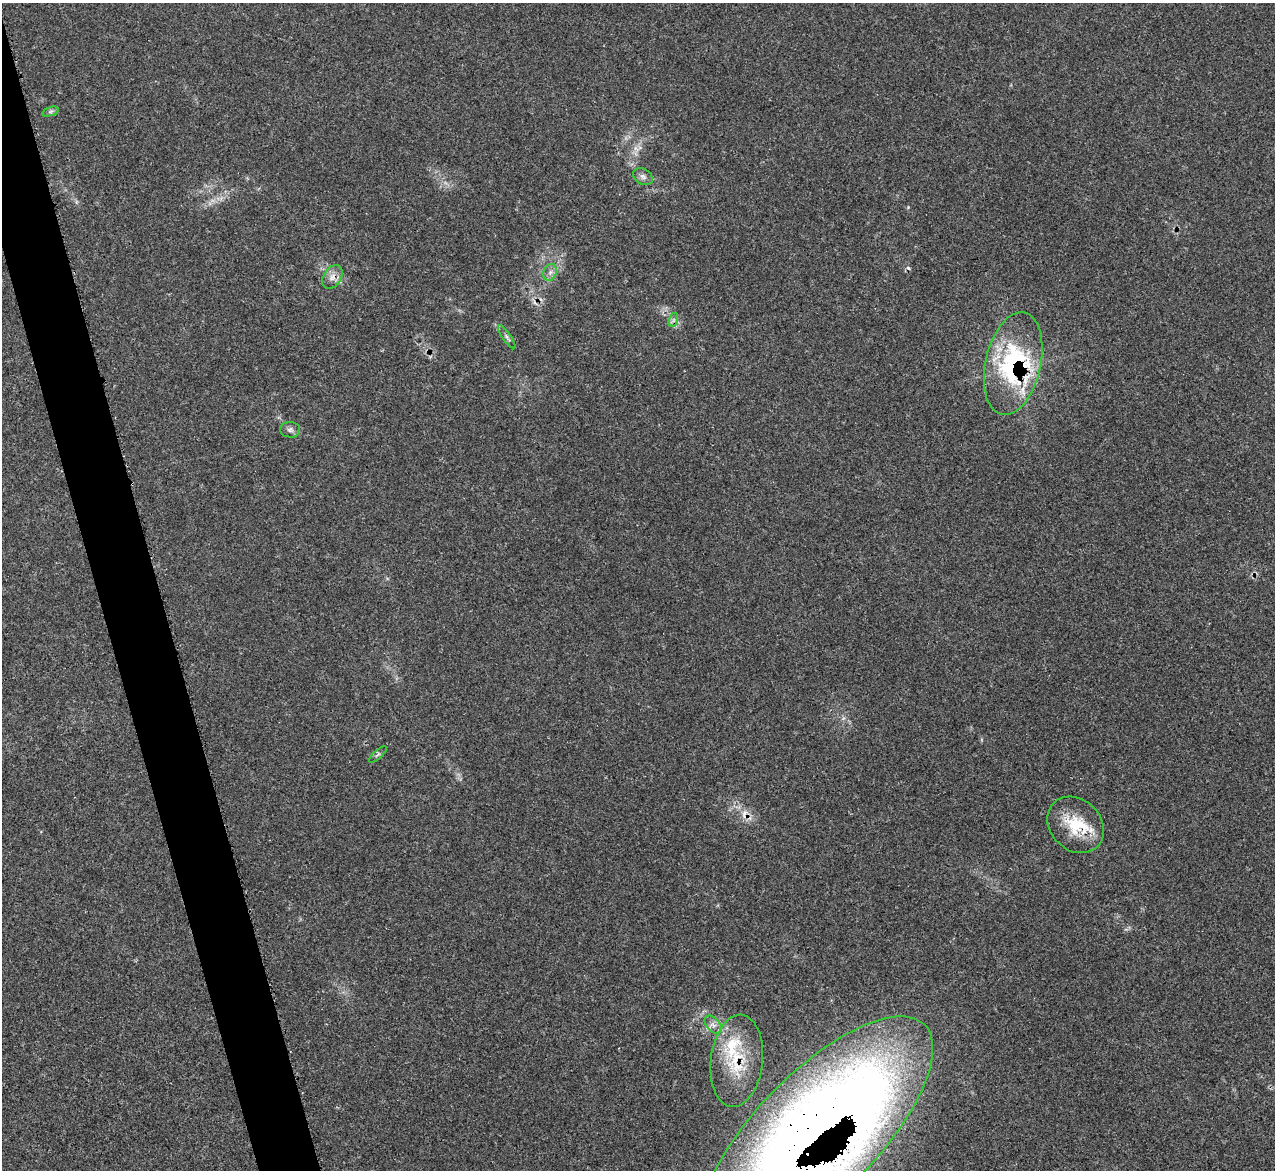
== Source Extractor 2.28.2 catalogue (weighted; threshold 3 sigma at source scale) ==
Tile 11 of 4 x 4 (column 3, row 3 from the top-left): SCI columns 2562-3834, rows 1436-2603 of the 5114 x 5093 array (HDU 1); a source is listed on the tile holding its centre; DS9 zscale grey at full resolution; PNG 1277 x 1172 px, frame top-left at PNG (2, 3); each listed source drawn as its Kron ellipse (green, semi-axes under 4 px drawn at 4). Shown black and unused: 4% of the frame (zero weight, under 3 of 5 exposures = <1% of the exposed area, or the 3 px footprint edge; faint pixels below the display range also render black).
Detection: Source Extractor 2.28.2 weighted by HDU 2 'WHT'; one run over the whole footprint, this tile lists its part. Background 0.0168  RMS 0.0029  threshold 0.0128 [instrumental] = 3 sigma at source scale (4.5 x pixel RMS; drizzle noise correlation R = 1.50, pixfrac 1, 0.05/0.05 arcsec/px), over >= 5 px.
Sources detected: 21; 3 cosmic-ray / hot-pixel residue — neither listed nor drawn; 5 inside a brighter listed object's ellipse — not listed separately; the other 13 listed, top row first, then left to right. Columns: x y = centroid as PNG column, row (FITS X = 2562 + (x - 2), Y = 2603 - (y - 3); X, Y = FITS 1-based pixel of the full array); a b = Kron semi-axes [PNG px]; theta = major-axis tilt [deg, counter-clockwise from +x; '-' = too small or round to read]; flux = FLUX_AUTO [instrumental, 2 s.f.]
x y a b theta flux
51 111 8 3 19 0.56
643 176 10 7 -33 1.2
550 272 9 6 69 1.2
332 277 13 8 57 2
673 320 7 4 71 0.69
507 337 14 4 -54 0.75
1013 364 52 27 77 40
290 430 10 8 -4 1
378 754 11 3 41 0.48
1076 825 31 25 -44 11
713 1025 10 6 -50 1.5
737 1061 46 26 84 16
817 1133 152 60 45 630
Overlapping masked pixels (flux is a lower limit): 4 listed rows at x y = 1013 364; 1076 825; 737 1061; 817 1133
Isophote crosses this tile's border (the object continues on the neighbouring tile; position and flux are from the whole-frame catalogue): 1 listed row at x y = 817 1133
Unlisted compact peaks at least as high as the median listed source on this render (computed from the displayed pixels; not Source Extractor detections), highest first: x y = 908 207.